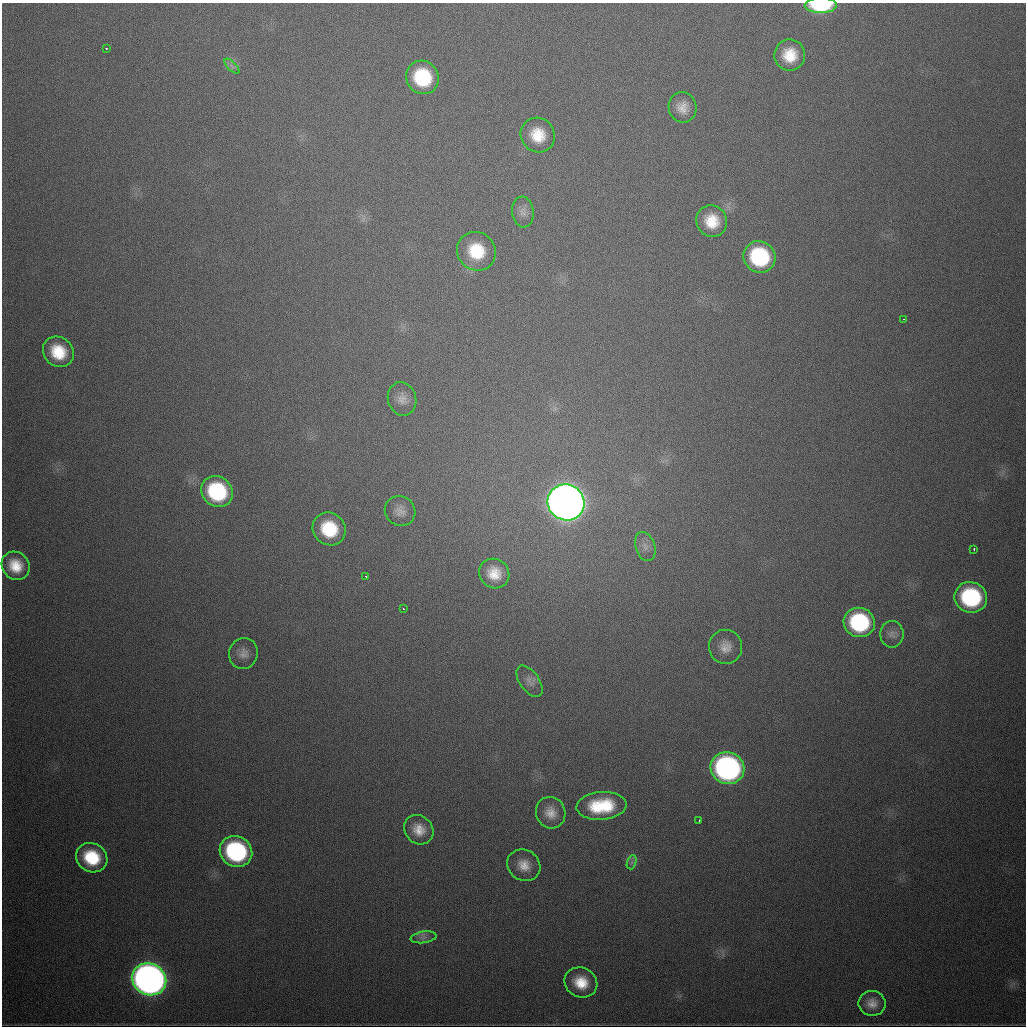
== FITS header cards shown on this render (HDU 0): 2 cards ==
NAXIS1  =                 1024
NAXIS2  =                 1024

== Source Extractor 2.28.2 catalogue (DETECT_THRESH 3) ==
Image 1024 x 1024 px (HDU 0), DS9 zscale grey, 1 PNG px = 1 image px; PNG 1028 x 1028 px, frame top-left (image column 1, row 1024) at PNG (2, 3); each listed source drawn as its Kron ellipse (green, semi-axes under 4 px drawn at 4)
Background 605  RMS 20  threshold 58.6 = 3 sigma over >= 5 px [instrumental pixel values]
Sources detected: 43; all 43 listed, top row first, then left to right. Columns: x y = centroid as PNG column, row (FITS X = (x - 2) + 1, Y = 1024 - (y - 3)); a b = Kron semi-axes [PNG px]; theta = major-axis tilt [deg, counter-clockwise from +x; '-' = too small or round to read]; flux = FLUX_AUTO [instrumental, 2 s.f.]
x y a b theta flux
821 5 16 7 0 1.1e+05
106 48 3 2 - 2.1e+03
790 55 15 15 - 3.6e+04
232 66 10 3 -45 3.7e+03
422 77 17 16 - 8.5e+04
682 107 15 14 - 1.7e+04
538 135 18 16 -51 3.6e+04
523 212 15 11 -85 1.1e+04
712 221 16 15 - 3.4e+04
476 251 20 18 -42 6.0e+04
759 257 16 15 - 1.2e+05
904 319 3 2 - 1.1e+03
58 352 16 14 -43 4.5e+04
402 399 17 14 -72 1.4e+04
217 492 16 15 - 1.2e+05
566 502 19 18 - 3.0e+06
400 511 16 14 -38 1.4e+04
329 529 17 16 - 6.6e+04
645 546 15 9 -72 1.1e+04
974 549 3 2 - 4.2e+03
16 566 15 13 -46 3.0e+04
494 573 15 14 - 2.6e+04
366 577 3 2 - 2.0e+03
971 597 16 15 - 1.5e+05
403 609 3 2 - 1.5e+03
859 622 16 14 -18 1.3e+05
892 634 13 11 -90 8.4e+03
725 647 17 16 - 1.8e+04
243 653 15 14 - 1.3e+04
529 681 18 9 -55 1.0e+04
727 768 17 15 -22 4.5e+05
601 806 25 14 4 7.1e+04
551 813 16 14 -67 1.8e+04
699 820 3 2 - 1.5e+03
419 830 16 13 -45 2.0e+04
236 851 16 15 - 2.0e+05
92 858 16 14 -30 6.4e+04
632 862 7 4 71 3.6e+03
524 865 17 15 -35 2.1e+04
424 937 13 5 8 5.7e+03
149 979 17 15 -27 1.4e+06
581 982 17 14 -26 3.4e+04
872 1003 13 12 - 1.4e+04
At the frame edge (FLAGS 8, measured only in part): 1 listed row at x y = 821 5